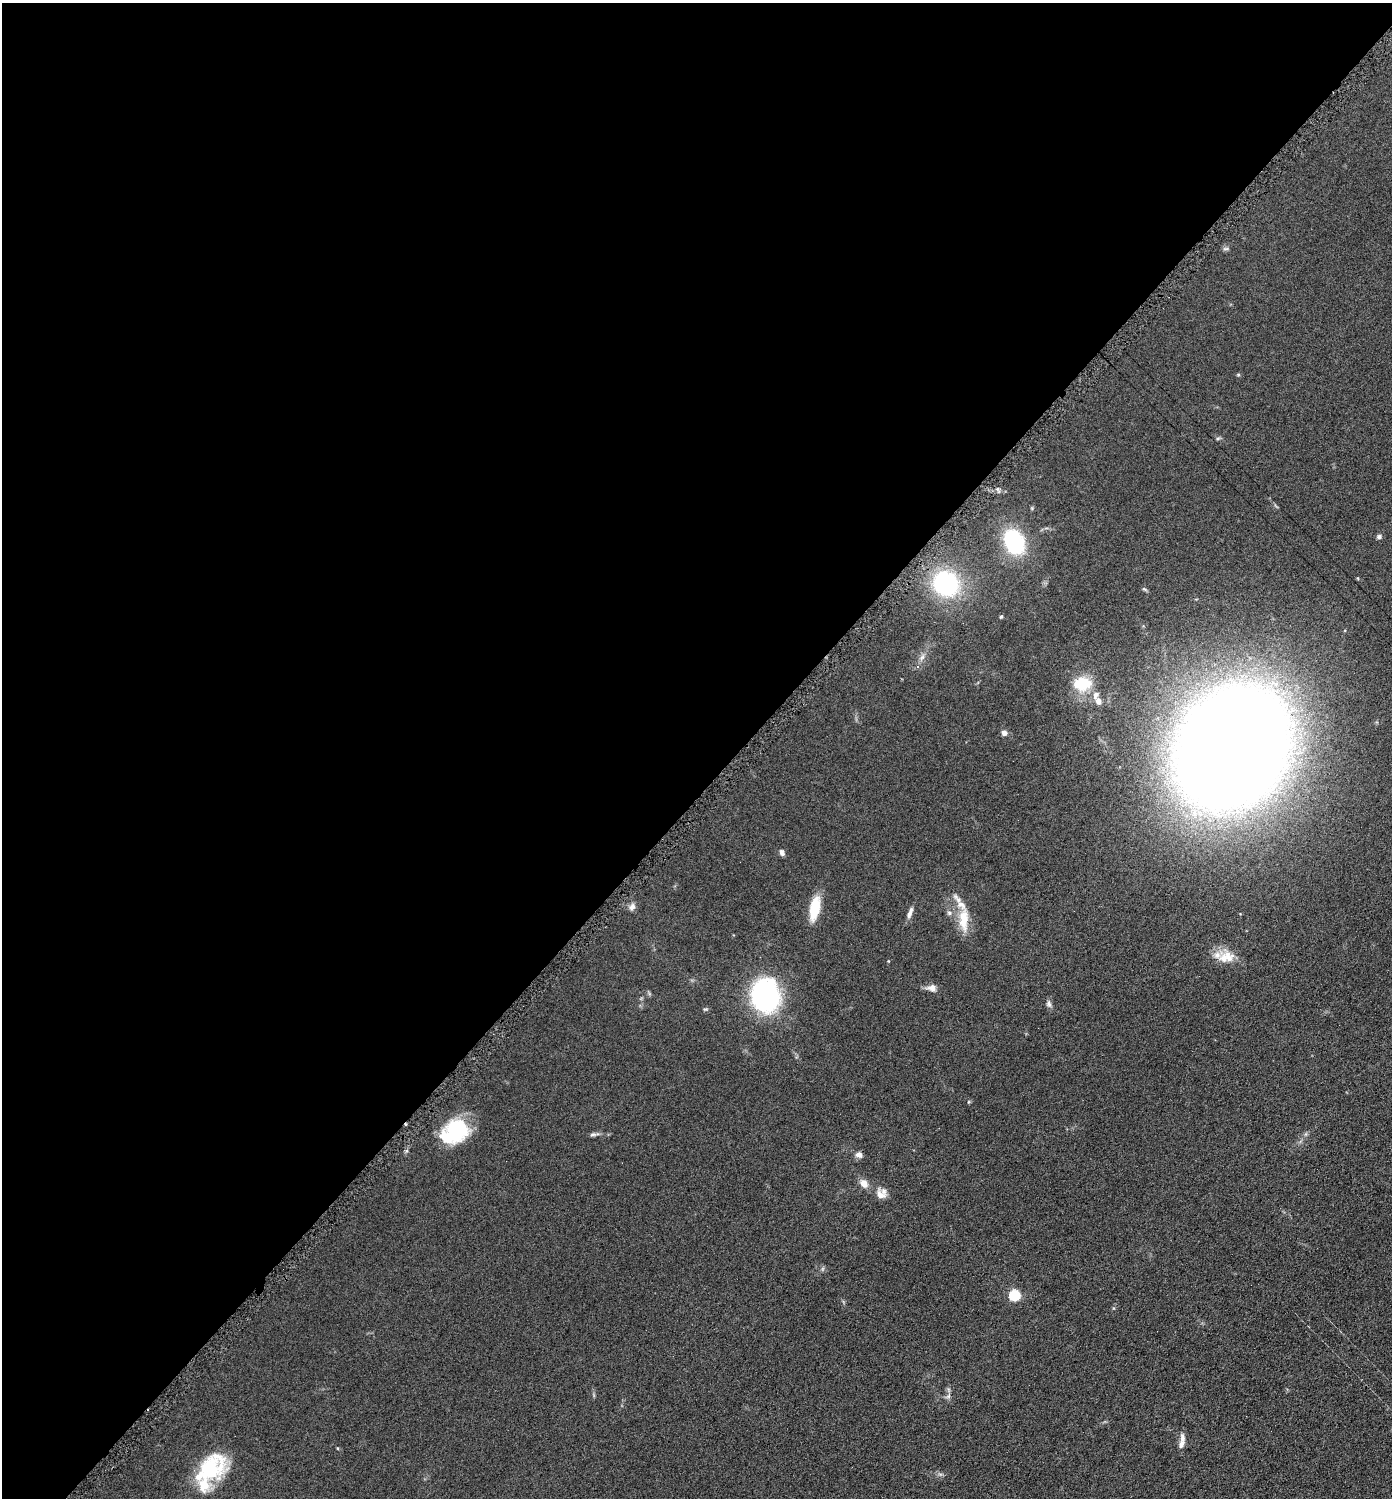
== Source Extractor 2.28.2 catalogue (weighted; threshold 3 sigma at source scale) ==
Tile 5 of 4 x 4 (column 1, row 2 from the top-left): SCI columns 152-1541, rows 3001-4496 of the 6003 x 6002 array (HDU 1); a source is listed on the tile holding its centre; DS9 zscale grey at full resolution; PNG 1394 x 1500 px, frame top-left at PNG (2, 3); no overlay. Shown black and unused: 53% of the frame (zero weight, under 4 of 8 exposures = <1% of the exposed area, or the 3 px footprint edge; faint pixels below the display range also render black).
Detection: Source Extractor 2.28.2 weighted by HDU 2 'WHT'; one run over the whole footprint, this tile lists its part. Background 0.0917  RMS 0.0078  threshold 0.0321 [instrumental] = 3 sigma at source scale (4.09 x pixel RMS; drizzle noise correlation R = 1.36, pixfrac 0.8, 0.05/0.05 arcsec/px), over >= 5 px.
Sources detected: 44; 1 too faint to see at this stretch — not listed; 8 inside a brighter listed object's ellipse — not listed separately; the other 35 listed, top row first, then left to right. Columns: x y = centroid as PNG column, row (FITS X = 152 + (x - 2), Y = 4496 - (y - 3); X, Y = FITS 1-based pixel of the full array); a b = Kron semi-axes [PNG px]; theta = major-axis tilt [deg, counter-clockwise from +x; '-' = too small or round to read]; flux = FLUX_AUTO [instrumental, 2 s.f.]
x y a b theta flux
1226 249 9 4 0 1.3
1238 375 5 4 - 0.79
1218 438 6 5 - 1.1
1379 537 6 5 - 1.9
1014 542 26 18 -60 64
946 584 22 20 -39 92
1001 617 5 4 - 0.99
922 657 11 6 51 3.1
918 667 4 4 - 1.6
1082 684 20 15 3 23
1096 695 11 8 85 4.4
1004 733 6 6 - 3.2
1233 748 74 59 55 2700
782 853 8 6 -71 2.2
632 907 10 8 57 3.2
815 908 26 10 80 21
910 913 15 5 68 3.7
949 913 8 6 -55 2.1
963 920 33 12 90 16
1228 957 25 13 -56 11
932 988 13 9 -7 4.4
765 996 24 20 -85 150
1049 1004 10 7 -81 2.4
705 1009 6 4 18 1
455 1132 32 23 30 47
594 1134 15 4 11 2.2
1306 1134 7 4 71 1.3
859 1155 8 6 -7 3.5
864 1183 11 8 -46 6.1
880 1195 14 10 -55 7.1
1015 1295 5 5 - 67
948 1396 7 6 - 2
1182 1438 14 6 -82 3.7
210 1469 39 27 36 51
940 1474 7 4 -18 1.4
Overlapping masked pixels (flux is a lower limit): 1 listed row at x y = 455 1132